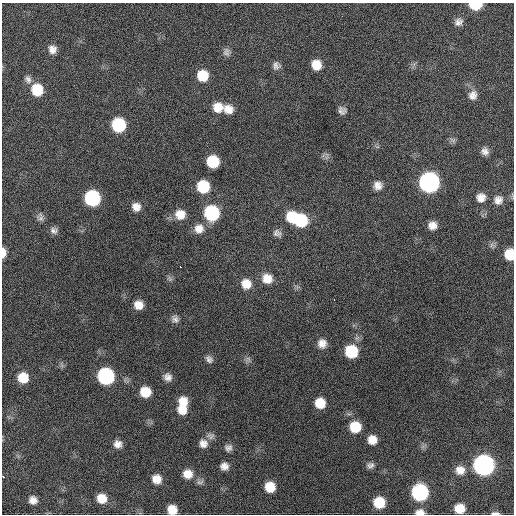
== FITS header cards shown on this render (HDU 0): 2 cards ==
NAXIS1  =                  512 / Axis length
NAXIS2  =                  512 / Axis length

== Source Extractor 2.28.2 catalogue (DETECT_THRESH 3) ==
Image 512 x 512 px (HDU 0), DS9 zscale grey, 1 PNG px = 1 image px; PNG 516 x 516 px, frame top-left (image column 1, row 512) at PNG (2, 3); no overlay
Background 541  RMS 16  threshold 47.4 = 3 sigma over >= 5 px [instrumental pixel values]
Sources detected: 76; all 76 listed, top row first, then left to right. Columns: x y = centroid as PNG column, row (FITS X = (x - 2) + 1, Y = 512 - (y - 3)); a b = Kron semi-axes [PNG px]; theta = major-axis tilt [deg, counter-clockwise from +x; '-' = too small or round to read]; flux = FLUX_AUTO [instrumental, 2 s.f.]
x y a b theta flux
475 5 9 6 -1 38000
458 22 11 9 41 5700
52 49 10 9 - 7400
226 52 12 8 -81 4400
316 65 10 9 - 15000
276 66 9 9 - 4800
203 76 10 10 - 24000
28 79 10 8 -61 4800
37 90 11 11 - 31000
473 95 13 11 68 8500
218 107 12 12 - 15000
228 109 12 10 -26 11000
342 111 8 8 - 4500
118 125 10 10 - 70000
453 140 10 4 -27 2400
485 151 10 9 - 5800
213 162 10 9 - 37000
429 182 11 11 - 400000
378 185 10 10 - 7500
203 187 10 10 - 40000
481 197 12 11 - 9000
92 198 10 10 - 120000
498 200 12 12 - 7900
136 207 10 9 - 8500
212 213 11 10 - 95000
180 214 12 12 - 14000
40 217 11 9 -82 4500
292 217 11 9 -48 27000
300 220 13 11 -41 55000
432 225 8 8 - 8200
199 229 13 12 - 11000
54 230 10 9 - 4700
277 233 11 8 -23 4600
3 253 10 5 89 8500
509 254 10 8 -88 22000
180 267 3 2 - 3100
170 279 8 5 -59 2500
267 279 13 12 - 14000
246 284 12 11 - 14000
334 299 3 2 - 7600
138 305 9 9 - 11000
175 319 10 9 - 4700
322 343 12 11 - 9300
351 351 11 11 - 47000
209 359 10 7 -50 4300
248 359 8 5 -46 2800
106 376 10 10 - 160000
168 377 10 9 - 6500
23 378 10 10 - 22000
145 392 10 9 - 21000
183 401 11 10 - 15000
320 403 10 9 - 19000
182 410 12 10 -16 13000
355 427 10 10 - 28000
210 436 12 8 -7 4600
372 440 9 9 - 12000
203 443 11 10 - 7600
118 444 9 9 - 7200
228 448 10 9 - 4800
370 465 9 7 19 4000
484 465 11 10 - 490000
224 466 9 9 - 6900
460 470 11 11 - 9800
188 474 12 11 - 12000
3 477 3 3 - 4400
157 479 10 9 - 12000
200 482 11 6 6 3500
270 487 10 9 - 20000
420 492 10 10 - 160000
102 498 10 10 - 15000
33 500 9 9 - 7500
379 502 9 9 - 28000
459 508 9 8 - 16000
172 510 9 8 - 14000
420 512 8 5 0 6100
495 513 10 4 -3 2800
At the frame edge (FLAGS 8, measured only in part): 7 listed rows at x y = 475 5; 3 253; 509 254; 3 477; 172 510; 420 512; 495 513